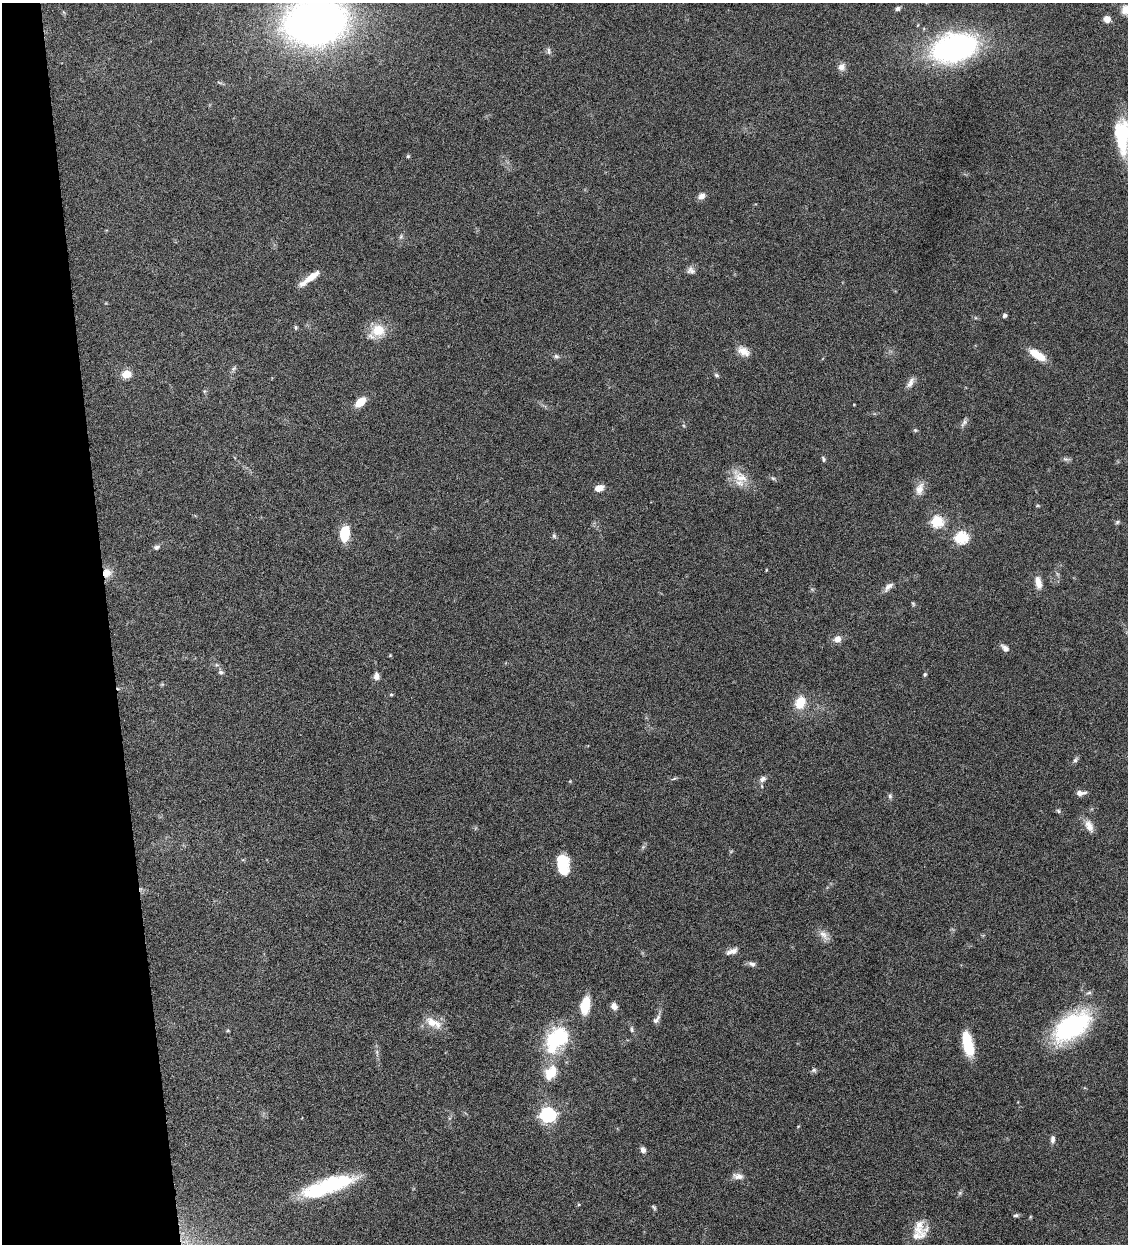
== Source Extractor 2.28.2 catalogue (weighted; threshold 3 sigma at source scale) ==
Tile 5 of 4 x 4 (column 1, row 2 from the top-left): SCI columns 262-1387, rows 2487-3728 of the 4909 x 4973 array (HDU 1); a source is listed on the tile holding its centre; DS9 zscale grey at full resolution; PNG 1130 x 1246 px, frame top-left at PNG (2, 3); no overlay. Shown black and unused: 10% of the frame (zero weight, under 4 of 8 exposures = <1% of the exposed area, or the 3 px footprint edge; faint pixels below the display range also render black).
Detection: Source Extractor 2.28.2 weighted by HDU 2 'WHT'; one run over the whole footprint, this tile lists its part. Background 0.0434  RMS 0.0037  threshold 0.0151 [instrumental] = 3 sigma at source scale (4.09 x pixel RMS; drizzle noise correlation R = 1.36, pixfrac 0.8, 0.05/0.05 arcsec/px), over >= 5 px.
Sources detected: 97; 2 too faint to see at this stretch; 3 inside a brighter object's white glare — not listed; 2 inside a brighter listed object's ellipse — not listed separately; the other 90 listed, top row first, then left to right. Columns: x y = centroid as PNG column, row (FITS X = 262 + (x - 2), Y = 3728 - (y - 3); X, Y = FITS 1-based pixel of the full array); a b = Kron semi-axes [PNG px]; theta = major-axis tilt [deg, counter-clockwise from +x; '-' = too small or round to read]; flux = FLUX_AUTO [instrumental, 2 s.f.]
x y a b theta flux
897 8 8 5 17 0.92
1126 10 12 11 - 3.5
1107 19 6 6 - 3
316 22 43 30 10 290
954 48 30 16 16 130
549 51 10 5 -85 0.89
841 67 11 9 47 2
1122 135 36 18 -82 17
408 156 5 5 - 0.47
701 196 10 7 41 1.7
401 237 7 5 70 0.72
691 270 11 9 -33 1.6
310 278 26 6 36 4.7
1004 315 5 4 - 1
296 327 6 5 - 0.54
378 330 19 17 7 7.3
743 351 16 10 -33 3.3
1037 355 18 8 -32 7.2
556 356 8 6 -24 0.87
234 368 9 5 45 0.78
126 374 5 5 - 13
716 375 7 5 -18 0.57
910 382 16 7 62 1.8
204 391 6 5 - 0.47
360 402 12 7 40 5.7
964 423 14 5 57 1.1
915 430 6 5 - 0.51
823 459 8 4 -64 0.61
1066 459 11 5 -9 0.86
741 477 30 13 -39 6.5
773 478 6 5 - 0.59
599 488 9 6 19 3
919 489 18 10 72 3.2
1038 506 7 3 8 0.37
937 521 6 6 - 34
1117 522 6 5 - 0.6
345 533 15 9 79 10
554 536 7 5 -75 0.66
961 537 6 6 - 44
156 547 7 5 29 1.1
766 570 4 3 - 0.28
107 573 11 10 - 3.7
1038 582 15 8 -78 3.2
888 587 14 6 44 1.8
913 604 7 4 -63 0.45
837 639 8 7 - 2.5
1005 648 10 6 -46 1.9
390 655 5 4 - 0.32
221 672 8 6 -18 0.89
925 674 5 4 - 0.52
376 676 9 7 -90 1.7
162 684 6 4 19 0.42
391 694 5 4 - 0.42
800 703 16 12 68 6.8
1075 760 9 6 57 0.85
674 779 9 3 12 0.56
763 779 9 7 35 1.4
570 781 5 4 - 0.29
1081 793 12 6 5 1.7
890 796 8 5 82 0.77
1058 811 6 5 - 0.59
1089 826 18 10 -64 3.2
643 847 5 5 - 0.55
561 860 17 13 -8 6.7
824 935 19 9 -51 2.6
733 951 12 9 14 1.9
752 964 10 7 -21 1.2
1089 993 8 4 25 0.73
585 1005 20 10 79 7.7
614 1006 9 7 -65 1.8
657 1019 16 7 57 1.7
433 1023 26 12 -26 5.1
1072 1027 33 17 35 61
632 1029 9 6 -77 0.81
228 1031 5 3 - 0.34
557 1039 32 21 53 26
968 1044 26 10 -78 11
377 1052 7 4 -72 0.67
814 1070 8 6 15 0.78
551 1072 22 16 58 7.6
548 1115 7 6 - 90
798 1126 5 3 - 0.26
1053 1139 10 6 85 1.3
643 1150 8 6 -54 1.3
738 1176 15 7 -7 2.2
326 1187 58 16 18 30
654 1207 7 4 -46 0.53
1016 1215 8 4 6 0.65
1030 1217 6 3 72 0.32
919 1227 21 19 57 5.3
Overlapping masked pixels (flux is a lower limit): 1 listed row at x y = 107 573
Isophote crosses this tile's border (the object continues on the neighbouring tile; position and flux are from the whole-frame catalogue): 3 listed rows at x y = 1126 10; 316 22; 1122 135